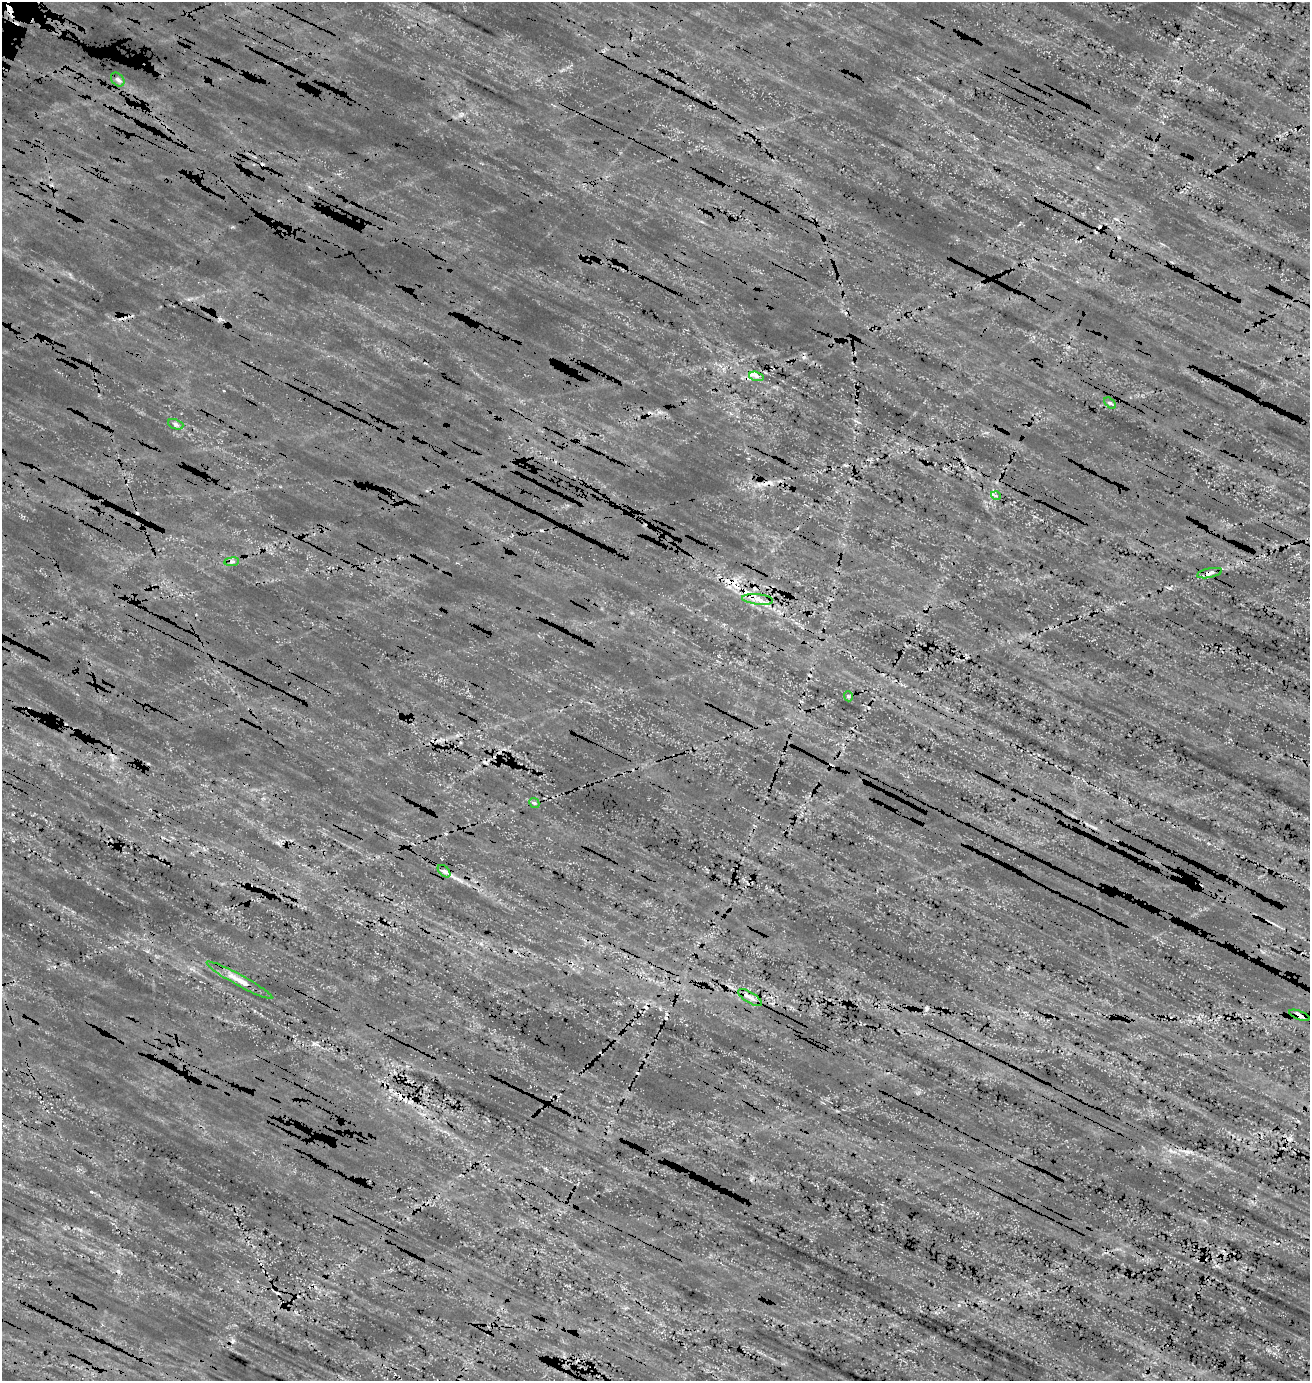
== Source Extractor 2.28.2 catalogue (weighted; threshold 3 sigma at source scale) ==
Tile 11 of 4 x 4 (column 3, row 3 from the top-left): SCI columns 3113-4420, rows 1624-3002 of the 5976 x 5957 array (HDU 1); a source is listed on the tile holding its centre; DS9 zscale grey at full resolution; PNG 1312 x 1383 px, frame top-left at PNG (2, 2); each listed source drawn as its Kron ellipse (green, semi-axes under 4 px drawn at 4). Shown black and unused: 3% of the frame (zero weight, under 3 of 5 exposures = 18% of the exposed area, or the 3 px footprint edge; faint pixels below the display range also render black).
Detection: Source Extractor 2.28.2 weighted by HDU 2 'WHT'; one run over the whole footprint, this tile lists its part. Background 0.104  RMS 0.082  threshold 0.37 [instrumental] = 3 sigma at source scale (4.5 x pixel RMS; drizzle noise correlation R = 1.50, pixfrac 1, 0.05/0.05 arcsec/px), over >= 5 px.
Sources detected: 20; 6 cosmic-ray / hot-pixel residue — neither listed nor drawn; the other 14 listed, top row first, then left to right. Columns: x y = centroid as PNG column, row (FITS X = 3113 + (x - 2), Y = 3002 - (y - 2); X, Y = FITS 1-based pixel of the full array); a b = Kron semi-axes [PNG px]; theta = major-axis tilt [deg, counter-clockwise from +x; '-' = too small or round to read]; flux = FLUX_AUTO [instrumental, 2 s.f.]
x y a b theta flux
118 79 8 5 -46 19
756 376 7 4 -17 23
1110 403 7 4 -43 13
176 424 8 5 -20 18
996 496 5 3 - 7.2
232 562 7 4 8 17
1209 573 13 4 11 29
758 599 15 5 -6 60
848 696 5 3 - 9.7
534 803 5 4 - 14
444 871 7 4 -44 20
239 980 37 5 -29 84
750 997 14 5 -31 41
1299 1015 11 4 -22 67
Overlapping masked pixels (flux is a lower limit): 3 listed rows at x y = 1209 573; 444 871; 1299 1015